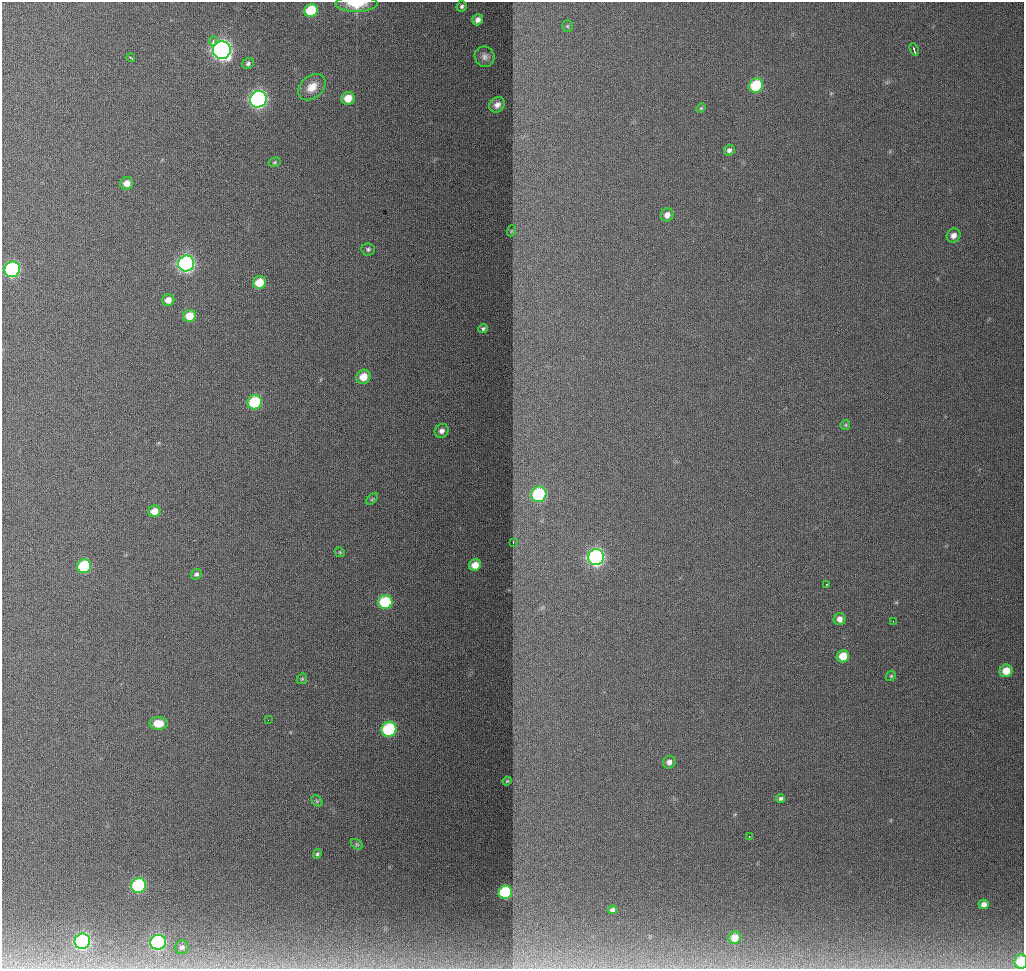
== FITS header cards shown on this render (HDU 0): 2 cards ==
NAXIS1  =                 1022
NAXIS2  =                  967

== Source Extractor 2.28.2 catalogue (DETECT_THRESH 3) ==
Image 1022 x 967 px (HDU 0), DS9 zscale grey, 1 PNG px = 1 image px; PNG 1026 x 971 px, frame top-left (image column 1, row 967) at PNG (2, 2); each listed source drawn as its Kron ellipse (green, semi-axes under 4 px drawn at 4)
Background 1240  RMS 12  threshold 36.1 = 3 sigma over >= 5 px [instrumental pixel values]
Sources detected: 70; all 70 listed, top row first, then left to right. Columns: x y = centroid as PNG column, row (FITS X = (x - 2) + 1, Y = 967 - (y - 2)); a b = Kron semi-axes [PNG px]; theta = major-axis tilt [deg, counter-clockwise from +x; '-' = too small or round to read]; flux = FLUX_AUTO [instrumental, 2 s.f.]
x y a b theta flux
357 4 21 8 0 17000
462 6 5 5 - 1800
311 10 7 6 - 40000
478 20 6 5 - 3700
567 26 5 5 - 1100
213 41 4 2 - 4800
914 49 6 2 -69 1900
222 50 9 8 - 390000
485 57 10 10 - 3900
131 58 5 2 - 1300
248 63 6 5 - 1800
756 85 7 6 - 41000
312 87 15 11 43 12000
348 98 7 6 - 13000
258 99 8 8 - 260000
497 105 8 7 - 4200
701 108 5 3 - 870
729 150 5 5 - 2600
275 162 6 4 17 1100
127 183 6 6 - 7000
667 215 7 6 - 4800
511 231 5 3 - 710
953 236 7 6 - 4900
368 249 7 6 - 1800
186 264 8 8 - 260000
12 269 8 7 - 120000
259 283 7 6 - 19000
168 300 6 6 - 6200
189 316 6 6 - 13000
483 328 5 4 - 1300
363 377 7 6 - 13000
255 402 7 7 - 49000
845 425 5 5 - 1000
442 431 7 6 - 3600
539 494 8 7 - 75000
372 499 7 4 45 1100
154 511 6 6 - 9800
513 542 3 2 - 1200
340 552 5 4 - 950
596 557 8 8 - 280000
475 565 6 5 - 9300
84 566 7 6 - 54000
196 574 6 5 - 1900
826 585 3 2 - 1200
385 602 7 7 - 53000
840 619 6 6 - 4500
893 621 2 2 - 3700
843 656 6 6 - 16000
1006 671 6 6 - 12000
891 676 6 4 44 1100
302 679 6 4 45 1000
268 720 2 2 - 1100
158 723 9 6 -1 13000
389 729 8 7 - 73000
669 762 6 6 - 3700
507 781 4 3 - 710
781 798 4 4 - 1600
317 801 6 4 -47 1300
749 837 2 2 - 840
357 844 6 4 -30 1300
317 854 5 4 - 1300
139 885 7 7 - 84000
505 892 7 6 - 80000
984 904 5 4 - 4000
612 910 5 4 - 2200
735 938 6 6 - 10000
82 941 8 7 - 190000
158 942 8 7 - 140000
182 947 7 6 - 2300
1021 961 7 6 - 33000
At the frame edge (FLAGS 8, measured only in part): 2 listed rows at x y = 357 4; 1021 961